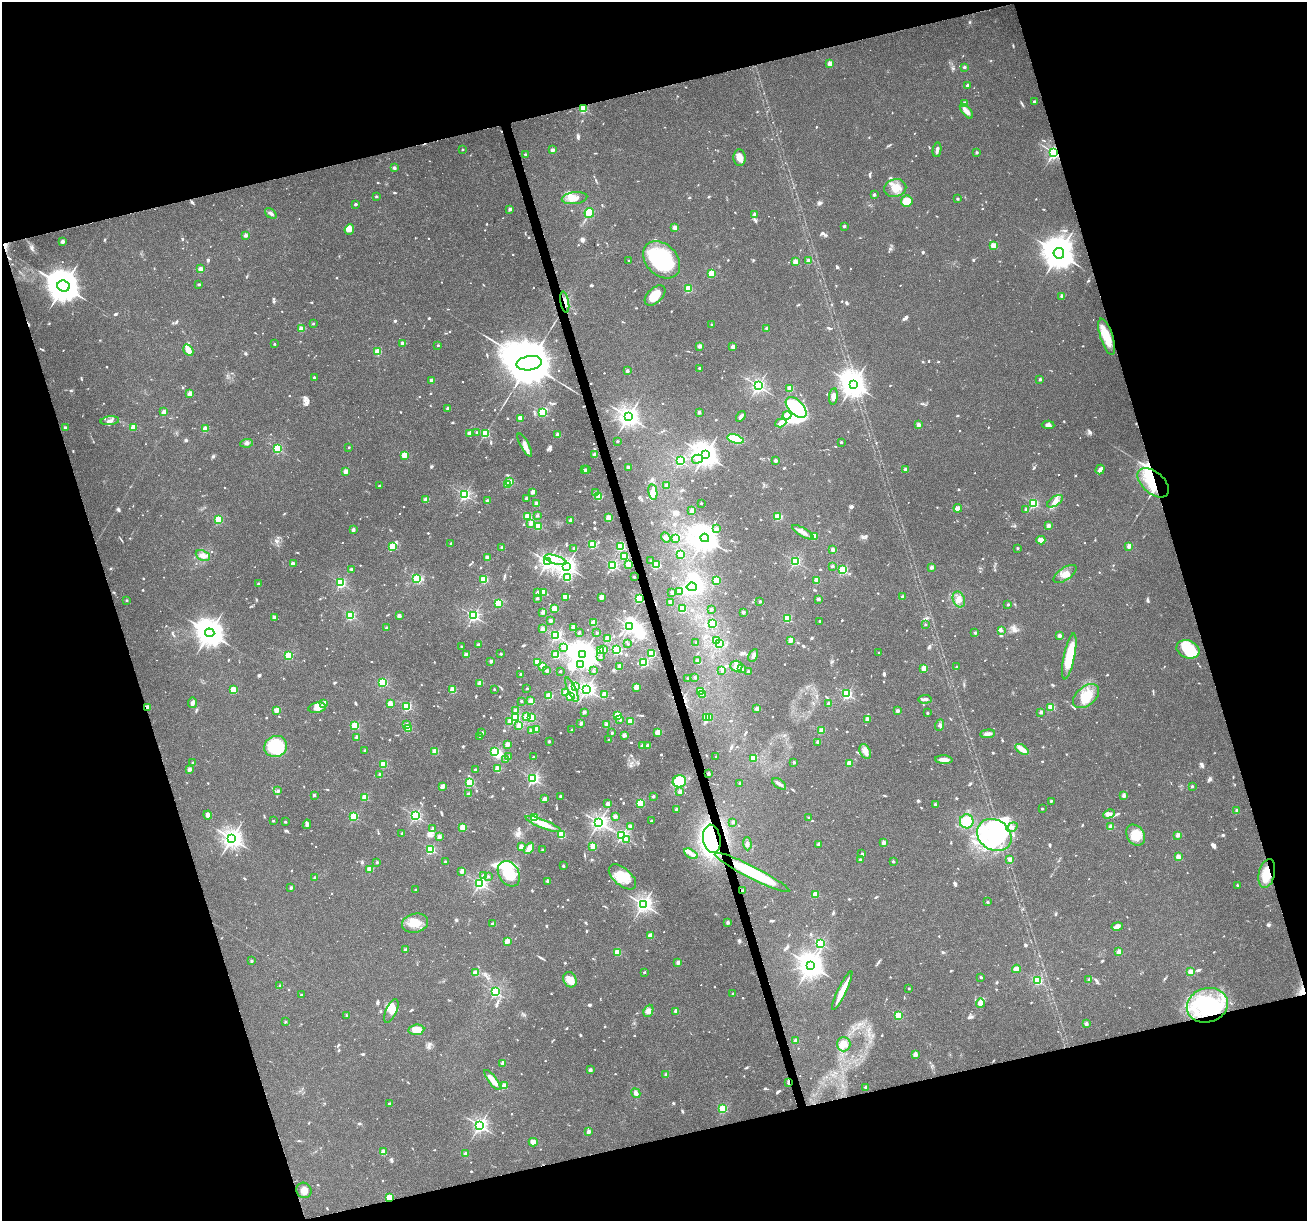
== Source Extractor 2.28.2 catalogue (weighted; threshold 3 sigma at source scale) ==
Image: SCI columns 1-5220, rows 104-4978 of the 5220 x 5030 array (HDU 1 of 3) = the unmasked area's bounding box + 8 px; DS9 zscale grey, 4 x 4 block average (1 PNG px = mean of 4 x 4 image px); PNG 1309 x 1223 px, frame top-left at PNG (2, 2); each listed source drawn as its Kron ellipse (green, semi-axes under 4 px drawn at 4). Shown black and unused: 34% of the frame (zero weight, under 3 of 6 exposures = <1% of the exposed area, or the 3 px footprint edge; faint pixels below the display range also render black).
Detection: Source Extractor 2.28.2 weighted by HDU 2 'WHT'. Background 0.0385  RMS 0.0026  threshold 0.0106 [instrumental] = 3 sigma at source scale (4.09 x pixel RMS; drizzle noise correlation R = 1.36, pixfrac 0.8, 0.0396/0.0396 arcsec/px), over >= 5 px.
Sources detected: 1325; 6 too faint to see at this stretch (4 x 4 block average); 26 inside a brighter object's white glare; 5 cosmic-ray / hot-pixel residue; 2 long thin detections or spike segments (spike, bleed or trail) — neither listed nor drawn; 13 coinciding with a brighter row at this scale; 53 inside a brighter listed object's ellipse — not listed separately; of the other 1220, all 500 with FLUX_AUTO >= 4.39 (the completeness limit of this list) listed and drawn (720 fainter detections not listed), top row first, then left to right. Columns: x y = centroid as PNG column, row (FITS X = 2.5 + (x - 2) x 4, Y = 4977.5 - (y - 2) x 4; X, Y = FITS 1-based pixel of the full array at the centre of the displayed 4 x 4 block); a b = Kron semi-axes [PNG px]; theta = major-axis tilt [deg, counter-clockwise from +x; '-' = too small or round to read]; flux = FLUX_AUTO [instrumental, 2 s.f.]
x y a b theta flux
830 64 2 2 - 47
964 67 2 2 - 10
967 85 2 2 - 9.3
1034 102 2 2 - 13
964 103 2 2 - 19
583 109 2 2 - 140
966 111 9 4 -51 11
463 150 2 2 - 5
552 150 2 2 - 20
937 150 7 3 80 5.8
977 152 2 2 - 8.4
1054 152 2 2 - 540
525 154 2 2 - 4.6
739 158 8 6 -86 11
394 168 2 2 - 13
895 188 11 8 13 19
874 194 2 2 - 9.6
376 196 2 2 - 7.4
574 198 13 6 6 16
958 199 2 2 - 6.8
907 201 6 5 - 32
355 204 2 2 - 9.9
510 209 2 2 - 17
271 213 6 3 -39 6.1
589 213 5 5 - 30
755 214 2 2 - 15
844 226 2 2 - 9.1
675 227 2 2 - 36
349 229 5 5 - 5.7
246 235 2 2 - 21
63 241 2 2 - 24
994 246 2 2 - 66
1059 253 5 5 - 3800
662 260 21 15 -45 150
629 261 2 2 - 8.3
808 261 2 2 - 26
795 262 2 2 - 50
200 269 2 2 - 35
711 273 2 2 - 76
199 284 2 2 - 8.2
64 286 6 5 - 4400
688 289 2 2 - 100
655 295 12 7 44 30
1062 296 2 2 - 22
565 302 11 3 -80 9.8
313 324 2 2 - 6.4
712 325 2 2 - 6.9
766 328 2 2 - 9.6
301 329 2 2 - 43
1107 337 19 6 -72 35
402 343 2 2 - 16
275 344 2 2 - 5
438 345 2 2 - 5
700 346 2 2 - 24
733 347 2 2 - 27
188 350 6 4 -59 17
378 351 2 2 - 71
529 363 13 7 9 17000
699 368 2 2 - 8.1
627 371 2 2 - 14
314 377 2 2 - 4.9
1040 379 2 2 - 11
431 380 2 2 - 17
853 384 4 4 - 1800
758 386 2 2 - 500
790 388 2 2 - 70
190 394 2 2 - 38
833 396 8 4 83 7.3
796 407 13 7 -46 120
448 408 2 2 - 11
164 412 2 2 - 28
699 412 2 2 - 14
542 413 2 2 - 130
787 415 4 3 - 17
741 416 6 2 56 5.8
628 417 3 3 - 1000
520 418 2 2 - 36
110 421 9 3 6 5.6
781 423 6 3 19 11
918 425 2 2 - 25
1048 425 6 3 -4 6.6
133 427 2 2 - 52
65 428 2 2 - 15
205 429 2 2 - 51
477 432 2 2 - 7.2
469 433 2 2 - 23
485 433 2 2 - 130
558 434 2 2 - 22
735 439 8 4 -16 54
617 441 2 2 - 8.4
841 442 2 2 - 6.9
247 443 6 4 7 5
525 445 13 4 -62 9.3
349 447 2 2 - 4.7
277 448 2 2 - 170
404 455 2 2 - 66
594 455 2 2 - 23
705 455 4 4 - 1700
698 459 6 3 14 4.7
775 460 2 2 - 15
680 461 2 2 - 260
628 467 2 2 - 18
905 469 2 2 - 12
1100 469 5 3 - 8.7
584 470 2 2 - 8.6
586 470 2 2 - 7.4
346 471 2 2 - 31
510 482 2 2 - 43
1153 483 18 11 -41 48
508 484 2 2 - 60
666 485 2 2 - 16
379 486 2 2 - 5
533 492 2 2 - 30
595 492 2 2 - 5.9
653 492 8 4 -79 7.5
464 495 2 2 - 320
599 497 2 2 - 70
526 498 2 2 - 13
426 500 2 2 - 37
488 501 2 2 - 28
1055 501 9 4 33 8.9
536 503 2 2 - 26
701 503 2 2 - 5.6
1033 503 2 2 - 170
958 508 4 3 - 16
1026 509 2 2 - 13
692 511 2 2 - 29
537 516 2 2 - 8.6
528 517 2 2 - 95
778 517 2 2 - 94
608 518 2 2 - 45
218 520 2 2 - 110
571 520 2 2 - 21
531 523 2 2 - 23
538 526 2 2 - 110
1048 526 2 2 - 27
717 529 2 2 - 12
353 530 2 2 - 18
803 532 12 3 -30 8.3
666 537 5 3 - 5.4
814 537 2 2 - 55
676 538 2 2 - 53
705 538 4 4 - 2000
1041 540 4 4 - 12
451 543 2 2 - 5.5
592 545 2 2 - 130
620 546 2 2 - 190
1129 546 2 2 - 37
393 547 3 2 - 90
502 547 2 2 - 12
574 548 2 2 - 8.7
1017 548 2 2 - 6.6
833 549 2 2 - 21
681 554 2 2 - 51
203 555 7 5 -25 8
625 556 2 2 - 86
487 557 2 2 - 24
556 560 11 4 -17 11
651 560 2 2 - 5.1
795 561 2 2 - 240
547 562 3 2 - 640
293 564 3 2 - 7.6
629 564 2 2 - 59
612 565 2 2 - 240
657 565 2 2 - 74
566 566 3 3 - 810
832 566 2 2 - 10
931 567 2 2 - 23
351 569 2 2 - 6.8
843 570 2 2 - 160
1065 574 13 6 34 15
634 577 2 2 - 7.5
567 578 2 2 - 77
417 579 2 2 - 170
484 579 2 2 - 110
717 580 2 2 - 79
817 580 2 2 - 43
341 583 2 2 - 250
258 584 2 2 - 8.4
692 587 5 4 - 68
679 591 2 2 - 16
543 592 2 2 - 37
672 592 2 2 - 12
538 593 2 2 - 24
565 597 2 2 - 36
602 597 2 2 - 43
903 597 2 2 - 14
537 598 2 2 - 14
639 598 2 2 - 210
818 599 2 2 - 17
959 599 8 6 -70 11
127 600 2 2 - 6.6
670 602 2 2 - 20
760 602 2 2 - 9.2
499 603 2 2 - 130
1008 605 2 2 - 7.1
554 609 2 2 - 72
682 609 2 2 - 110
711 609 2 2 - 9.8
543 612 2 2 - 25
743 612 2 2 - 14
350 615 2 2 - 180
399 616 2 2 - 22
473 616 2 2 - 340
274 618 2 2 - 27
787 618 2 2 - 130
550 621 2 2 - 15
820 621 2 2 - 4.8
594 623 2 2 - 77
712 623 2 2 - 30
925 624 2 2 - 5.3
630 626 2 2 - 390
573 627 2 2 - 31
386 628 2 2 - 12
542 629 2 2 - 23
1001 630 2 2 - 8.8
210 633 5 4 - 2400
579 633 2 2 - 10
597 633 2 2 - 8.7
975 633 2 2 - 8.9
556 635 2 2 - 300
1059 635 2 2 - 21
608 639 2 2 - 69
717 640 2 2 - 25
791 640 2 2 - 36
696 642 2 2 - 5.7
719 643 2 2 - 160
628 644 2 2 - 5.3
478 645 2 2 - 15
461 646 2 2 - 4.8
564 647 2 2 - 21
1188 649 12 8 -21 54
600 650 2 2 - 69
604 650 2 2 - 18
617 650 2 2 - 200
652 653 2 2 - 140
879 653 2 2 - 7.8
501 654 2 2 - 6
583 654 3 3 - 1800
466 655 2 2 - 24
556 655 2 2 - 110
753 655 7 3 63 4.7
289 656 2 2 - 130
1069 656 23 5 78 59
600 657 2 2 - 5.7
491 661 2 2 - 16
697 661 2 2 - 16
538 662 2 2 - 70
644 663 2 2 - 160
580 665 4 3 - 35
542 666 2 2 - 32
620 666 2 2 - 30
736 666 6 5 - 12
957 667 2 2 - 8.5
924 668 2 2 - 50
741 669 2 2 - 33
547 671 2 2 - 15
560 671 2 2 - 6.2
594 671 2 2 - 8.3
722 671 2 2 - 7.9
748 672 2 2 - 12
521 674 2 2 - 8.5
695 677 2 2 - 11
687 678 2 2 - 4.5
383 682 2 2 - 170
480 683 2 2 - 40
576 686 2 2 - 6.2
636 687 2 2 - 44
527 688 2 2 - 6.3
233 689 2 2 - 63
494 689 2 2 - 4.6
586 689 2 2 - 670
453 690 2 2 - 73
572 690 13 3 -67 14
701 691 2 2 - 110
566 692 2 2 - 60
605 694 2 2 - 58
702 694 2 2 - 24
847 694 2 2 - 230
549 696 2 2 - 80
571 696 2 2 - 89
1086 696 15 9 40 39
925 699 6 2 3 6.9
521 701 2 2 - 5.2
531 701 2 2 - 42
192 703 5 3 - 5.9
324 703 2 2 - 24
390 703 2 2 - 40
829 704 2 2 - 32
407 706 2 2 - 160
147 707 2 2 - 24
1051 707 2 2 - 78
317 708 9 5 10 13
757 708 2 2 - 22
277 710 2 2 - 38
515 710 2 2 - 8.4
898 711 2 2 - 18
584 712 2 2 - 17
1041 712 2 2 - 15
927 713 2 2 - 7.2
617 715 2 2 - 81
527 716 2 2 - 51
707 717 2 2 - 85
710 717 3 2 - 7.1
515 718 2 2 - 150
532 718 2 2 - 110
620 720 2 2 - 6.3
867 720 2 2 - 35
510 721 2 2 - 34
630 721 2 2 - 74
581 723 2 2 - 19
407 724 2 2 - 8.6
607 725 2 2 - 34
940 725 6 3 70 5
355 726 2 2 - 120
519 726 2 2 - 37
408 728 2 2 - 98
537 729 2 2 - 44
531 730 2 2 - 18
572 730 2 2 - 6.8
821 731 2 2 - 43
658 732 2 2 - 69
482 733 2 2 - 14
612 733 2 2 - 6.3
988 734 7 2 6 11
624 735 2 2 - 28
480 736 2 2 - 7
357 737 2 2 - 19
609 740 2 2 - 4.5
549 741 2 2 - 8.4
818 742 2 2 - 22
507 744 2 2 - 33
648 745 2 2 - 13
276 746 11 10 - 98
643 746 2 2 - 19
1022 749 7 3 -34 16
365 751 2 2 - 11
435 751 2 2 - 64
865 751 8 5 -64 8.4
494 752 2 2 - 91
716 756 2 2 - 5.5
508 757 2 2 - 8.5
533 757 2 2 - 5
753 758 2 2 - 90
506 760 2 2 - 11
944 760 8 3 -4 12
794 762 2 2 - 11
193 763 2 2 - 5.6
849 763 2 2 - 52
383 764 2 2 - 100
189 769 2 2 - 22
497 769 2 2 - 56
475 770 2 2 - 5.1
709 774 2 2 - 11
380 775 2 2 - 17
533 779 2 2 - 340
679 781 7 6 - 57
470 783 2 2 - 130
740 783 2 2 - 8.3
779 784 8 3 -34 6.2
442 786 2 2 - 30
1192 786 2 2 - 8.4
278 791 2 2 - 10
680 792 2 2 - 32
468 794 2 2 - 13
314 795 2 2 - 11
560 796 2 2 - 7.1
653 796 2 2 - 9.1
1124 796 2 2 - 14
365 797 2 2 - 63
545 799 2 2 - 21
1051 801 2 2 - 6.1
640 803 2 2 - 120
608 804 2 2 - 24
935 804 2 2 - 10
677 809 2 2 - 16
1042 809 2 2 - 6.4
1237 811 3 2 - 6.5
1109 814 6 3 28 4.5
208 815 4 3 - 9.4
415 816 2 2 - 330
615 816 2 2 - 21
354 817 2 2 - 130
534 818 2 2 - 120
809 818 2 2 - 8.2
273 821 2 2 - 5.9
651 821 2 2 - 7.7
967 821 7 7 - 35
285 822 2 2 - 6.3
733 822 2 2 - 11
599 823 2 2 - 650
307 824 5 3 - 4.7
543 824 19 4 -22 26
463 827 2 2 - 74
631 827 2 2 - 19
1012 827 6 3 35 4.4
1111 827 2 2 - 41
433 829 2 2 - 15
402 833 2 2 - 7.7
561 835 2 2 - 110
622 835 2 2 - 370
994 835 18 15 -33 150
1136 835 11 8 -57 26
1178 835 2 2 - 25
439 837 2 2 - 23
232 838 3 3 - 1000
627 839 3 2 - 6
712 839 14 8 -81 290
884 842 2 2 - 22
747 844 6 3 -87 4.8
819 844 2 2 - 15
593 846 2 2 - 65
521 847 2 2 - 33
529 848 6 2 54 21
430 849 2 2 - 180
542 850 2 2 - 5.4
691 854 7 3 -31 5.7
862 854 2 2 - 8.2
1178 857 2 2 - 49
1010 859 2 2 - 25
860 860 2 2 - 13
893 861 2 2 - 9.1
377 862 2 2 - 6.3
445 862 2 2 - 7.5
563 866 2 2 - 9.8
370 869 2 2 - 50
462 871 2 2 - 27
752 872 41 6 -27 140
1267 873 14 8 78 30
509 874 14 10 -58 44
483 876 2 2 - 9.1
488 876 2 2 - 5.2
622 877 16 8 -41 33
315 878 2 2 - 14
548 881 2 2 - 23
480 883 2 2 - 380
1237 885 2 2 - 5.7
291 888 2 2 - 11
416 890 2 2 - 7
742 891 2 2 - 11
816 894 2 2 - 58
987 902 2 2 - 6.6
643 904 3 2 - 710
415 923 13 9 11 24
728 923 2 2 - 13
493 924 3 2 - 7.7
1117 926 6 4 12 9
650 936 3 3 - 13
507 941 2 2 - 42
820 943 2 2 - 230
406 950 2 2 - 17
617 952 2 2 - 70
1119 952 2 2 - 39
252 961 2 2 - 6.2
678 962 2 2 - 19
811 965 4 3 - 1800
1016 969 4 3 - 12
644 972 2 2 - 5.1
1190 972 2 2 - 56
476 973 2 2 - 59
981 977 2 2 - 6.7
570 980 8 6 -62 17
1089 980 2 2 - 14
1037 981 2 2 - 130
280 985 2 2 - 6.6
909 989 2 2 - 5.2
842 991 21 3 64 31
495 992 2 2 - 210
733 994 2 2 - 6.3
301 995 2 2 - 5.8
980 1003 5 3 - 7.9
1207 1005 21 17 16 120
391 1011 12 5 64 12
648 1011 6 4 66 7.7
676 1011 2 2 - 28
898 1015 2 2 - 94
347 1016 2 2 - 7.5
285 1022 2 2 - 6.3
1086 1024 2 2 - 20
416 1030 8 5 7 19
796 1041 2 2 - 29
844 1044 7 6 - 14
915 1054 2 2 - 29
503 1063 2 2 - 28
590 1070 2 2 - 19
666 1075 2 2 - 20
492 1080 12 3 -53 22
789 1082 3 2 - 9.4
504 1086 2 2 - 44
865 1087 2 2 - 9.7
636 1093 5 4 - 5.7
389 1104 2 2 - 8
723 1109 2 2 - 140
480 1125 2 2 - 570
588 1131 2 2 - 18
533 1142 4 3 - 9.7
383 1152 2 2 - 50
466 1154 2 2 - 23
304 1190 8 7 - 11
389 1197 2 2 - 62
Overlapping masked pixels (flux is a lower limit): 14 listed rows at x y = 583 109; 1054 152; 565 302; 1107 337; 1153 483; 639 598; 147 707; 712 839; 752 872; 1267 873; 742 891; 1207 1005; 789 1082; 389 1197
Diffuse or blended objects may show on this block-average render without a row.